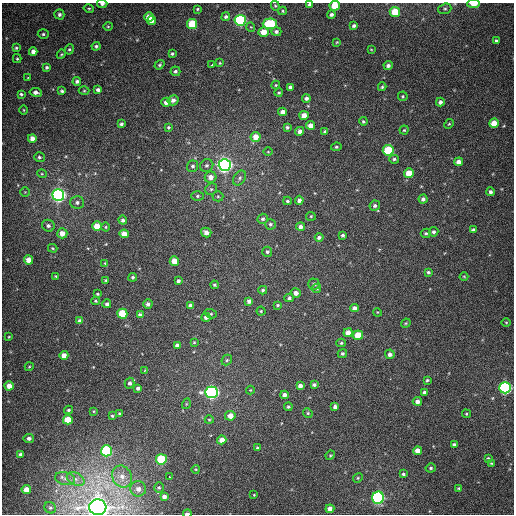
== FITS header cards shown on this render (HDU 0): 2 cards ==
NAXIS1  =                  512
NAXIS2  =                  512

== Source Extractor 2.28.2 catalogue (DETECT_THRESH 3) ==
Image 512 x 512 px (HDU 0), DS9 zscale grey, 1 PNG px = 1 image px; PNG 516 x 516 px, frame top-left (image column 1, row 512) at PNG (2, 3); each listed source drawn as its Kron ellipse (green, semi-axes under 4 px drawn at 4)
Background 380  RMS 9.5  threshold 28.6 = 3 sigma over >= 5 px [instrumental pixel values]
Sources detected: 211; all 211 listed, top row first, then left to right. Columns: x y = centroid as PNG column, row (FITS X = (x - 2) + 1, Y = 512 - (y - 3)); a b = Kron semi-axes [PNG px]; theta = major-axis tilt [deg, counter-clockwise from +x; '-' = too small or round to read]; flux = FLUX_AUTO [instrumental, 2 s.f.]
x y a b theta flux
102 4 5 3 - 1700
309 4 4 3 - 1400
474 4 6 3 1 7200
275 6 5 4 - 810
335 6 5 4 - 13000
89 9 5 4 - 750
197 9 3 3 - 700
445 9 7 5 19 1100
283 11 4 4 - 670
395 12 5 5 - 14000
59 14 5 5 - 1700
331 14 4 4 - 1500
149 17 5 4 - 7200
226 17 4 4 - 1500
151 20 4 4 - 2800
240 20 5 5 - 94000
192 24 5 5 - 27000
270 24 7 5 1 36000
108 26 4 4 - 760
354 26 4 3 - 1300
251 27 5 3 - 510
264 32 5 4 - 8800
276 32 5 4 - 1700
43 34 5 4 - 1100
496 41 4 3 - 1300
337 42 4 3 - 550
96 46 4 4 - 1200
16 48 4 3 - 830
69 49 5 4 - 1000
371 49 4 2 - 440
33 52 4 4 - 3400
61 54 5 4 - 670
172 54 4 3 - 930
17 59 4 4 - 720
220 63 3 3 - 570
159 65 5 4 - 900
212 65 3 3 - 3700
388 65 4 4 - 2000
46 67 4 4 - 1200
175 71 5 5 - 1300
28 78 4 3 - 470
77 81 4 4 - 1700
276 85 4 4 - 600
290 87 4 4 - 2000
382 87 4 3 - 880
98 90 4 4 - 1900
62 91 4 3 - 1300
84 91 5 3 - 660
36 92 6 4 -9 2700
279 93 4 4 - 730
21 94 4 3 - 960
403 96 5 5 - 790
306 98 4 4 - 1900
173 100 5 5 - 2600
166 102 4 4 - 3000
440 102 4 4 - 2000
24 110 5 3 - 550
282 112 4 4 - 3300
304 115 5 4 - 5200
363 121 4 4 - 820
494 123 5 4 - 7700
121 124 4 3 - 1300
449 124 5 4 - 840
311 125 4 4 - 5100
168 127 4 4 - 990
287 127 4 4 - 1300
404 130 4 4 - 830
300 131 4 4 - 2900
325 131 4 3 - 1200
256 137 5 5 - 7100
32 138 4 4 - 3800
336 147 5 4 - 920
388 150 5 5 - 30000
268 152 5 3 - 550
39 157 5 5 - 1200
394 159 5 4 - 1200
459 162 4 4 - 4300
207 165 7 6 - 1600
225 165 6 6 - 320000
193 166 6 5 - 1600
409 173 5 4 - 11000
42 174 5 3 - 630
211 177 6 5 - 4500
240 178 8 5 55 1700
211 189 6 5 - 1300
25 192 5 5 - 680
490 192 4 4 - 1500
58 195 6 6 - 260000
197 196 6 5 - 1100
218 196 5 5 - 960
423 199 4 4 - 1900
299 200 4 4 - 2300
287 201 4 3 - 1100
77 202 7 6 - 1800
375 206 5 5 - 1600
311 216 5 4 - 670
263 219 5 5 - 1300
123 220 4 4 - 1700
270 224 5 5 - 1200
48 226 6 5 - 1800
97 226 5 5 - 9900
106 227 4 3 - 600
301 227 4 4 - 2500
473 230 4 3 - 1200
206 232 5 5 - 3300
434 232 5 4 - 1500
62 233 5 5 - 5300
426 233 5 4 - 960
124 234 4 4 - 6800
342 235 3 3 - 1200
319 237 4 3 - 1600
53 248 5 4 - 640
267 252 5 5 - 1300
29 260 4 4 - 7000
174 261 4 4 - 9700
105 263 4 4 - 540
428 272 4 3 - 1100
56 276 3 2 - 630
464 276 4 3 - 510
133 277 4 4 - 1100
106 280 4 3 - 720
178 281 4 4 - 1700
314 284 6 5 - 1300
214 285 4 3 - 760
317 288 4 4 - 1000
263 290 4 3 - 1200
296 293 5 4 - 3400
97 294 3 2 - 700
289 298 5 4 - 1300
95 301 4 3 - 790
249 301 4 4 - 2100
107 304 4 4 - 1600
148 304 4 4 - 2300
190 305 4 4 - 1700
278 305 4 3 - 780
354 308 4 4 - 2400
261 311 4 4 - 680
377 312 4 3 - 520
122 314 5 5 - 22000
211 314 6 4 -17 850
140 315 4 4 - 2400
206 317 4 4 - 2200
80 321 4 4 - 2700
506 322 4 3 - 540
406 323 5 4 - 760
348 333 4 4 - 5100
358 335 5 4 - 14000
9 337 3 2 - 530
194 342 4 4 - 660
341 343 5 4 - 910
177 345 4 4 - 2700
342 353 5 4 - 1200
390 354 5 4 - 2100
64 355 4 4 - 4100
227 360 6 4 47 1000
29 367 4 3 - 580
145 370 4 4 - 570
427 380 3 3 - 930
129 383 5 5 - 1900
314 385 4 3 - 1500
9 386 4 4 - 6000
300 386 4 4 - 3000
138 388 3 3 - 1400
505 388 6 5 - 150000
250 390 4 4 - 530
212 392 6 5 - 190000
424 392 4 3 - 1600
285 395 4 4 - 2600
417 401 4 4 - 3000
186 404 5 3 - 600
288 407 4 4 - 950
335 407 4 4 - 2400
68 410 4 3 - 910
94 411 4 3 - 600
120 413 3 3 - 780
308 413 5 4 - 820
466 414 5 4 - 810
112 416 4 3 - 740
230 416 5 5 - 5600
68 420 5 5 - 12000
209 420 4 4 - 710
29 438 5 4 - 2000
222 440 4 4 - 5200
454 444 4 3 - 1200
257 448 3 3 - 870
106 451 5 5 - 65000
418 451 4 4 - 5600
20 454 4 4 - 1100
330 455 5 4 - 690
488 458 4 4 - 650
161 459 5 5 - 40000
491 463 4 3 - 610
431 468 5 4 - 1100
196 469 4 3 - 530
403 474 4 3 - 1000
122 476 11 9 -61 6400
170 477 3 3 - 3200
358 478 5 4 - 770
65 479 10 6 -12 3000
76 479 9 6 -27 3200
159 487 5 4 - 810
459 488 4 3 - 610
26 489 5 4 - 7000
138 489 8 7 - 3400
254 495 3 2 - 490
164 496 4 4 - 2000
378 498 6 6 - 140000
98 507 8 8 - 960000
50 508 6 5 - 1200
330 509 4 4 - 3600
187 513 4 2 - 1900
At the frame edge (FLAGS 8, measured only in part): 6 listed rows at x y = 102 4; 309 4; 474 4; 335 6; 98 507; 187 513